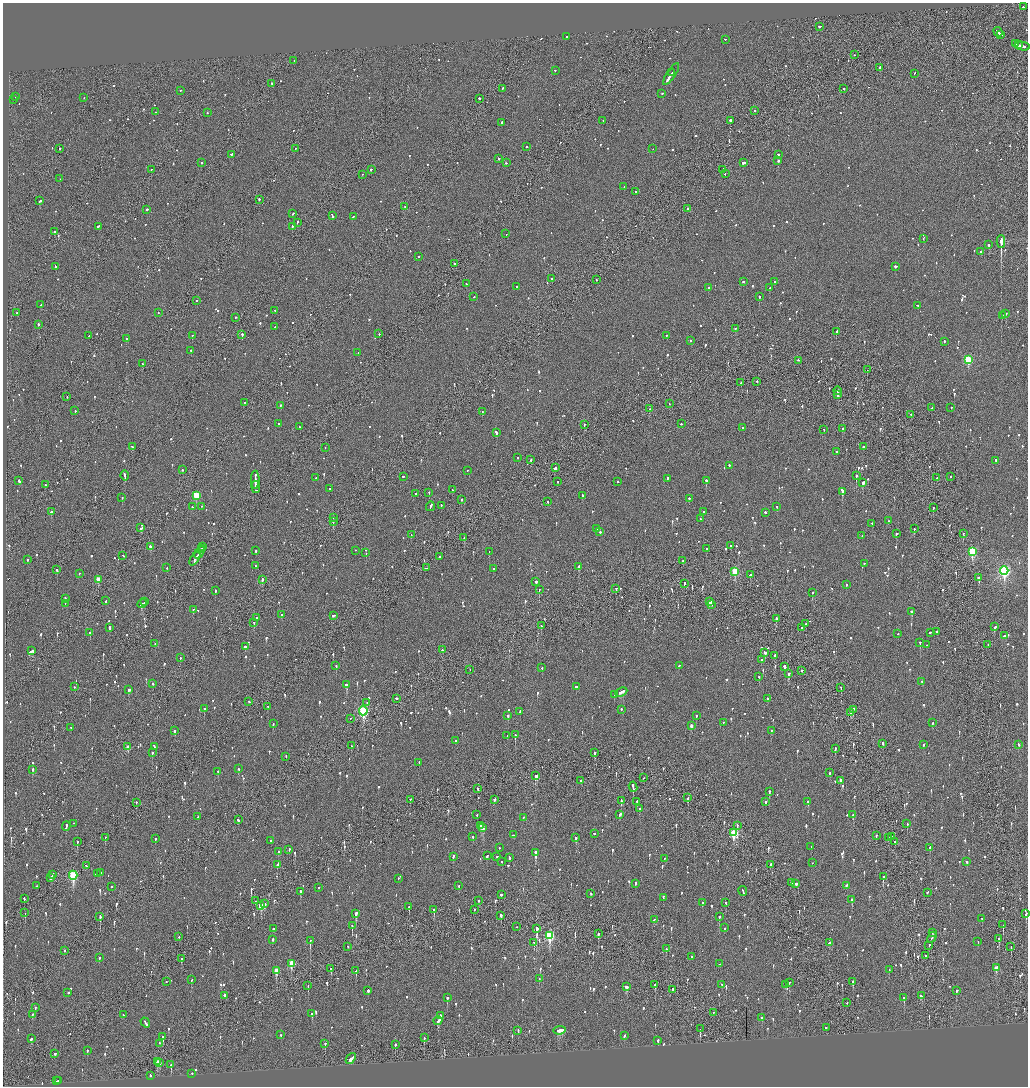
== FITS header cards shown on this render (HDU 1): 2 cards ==
NAXIS1  =                 2051
NAXIS2  =                 2168

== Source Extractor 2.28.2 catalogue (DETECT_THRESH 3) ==
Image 2051 x 2168 px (HDU 1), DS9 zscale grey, zoomed out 1/2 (1 PNG px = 2 x 2 image px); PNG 1030 x 1088 px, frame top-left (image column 2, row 2168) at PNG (3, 3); each listed source drawn as its Kron ellipse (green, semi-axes under 4 px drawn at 4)
Background -0.0869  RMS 0.075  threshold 0.224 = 3 sigma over >= 5 px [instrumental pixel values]
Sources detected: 1467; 68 cannot appear on this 1/2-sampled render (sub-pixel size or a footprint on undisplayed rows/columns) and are neither listed nor drawn; of the other 1399, the 500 brightest by FLUX_AUTO listed and drawn (899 fainter detections omitted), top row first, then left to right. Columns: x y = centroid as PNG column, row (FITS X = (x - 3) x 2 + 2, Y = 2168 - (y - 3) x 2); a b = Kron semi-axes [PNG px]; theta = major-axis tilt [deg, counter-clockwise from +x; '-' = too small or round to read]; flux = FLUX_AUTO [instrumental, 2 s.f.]
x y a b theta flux
1023 7 2 2 - 61
820 27 2 2 - 380
998 32 5 2 - 300
1001 35 3 1 - 110
566 37 2 2 - 83
725 40 3 1 - 200
1015 44 4 2 - 190
1018 45 2 2 - 140
1023 47 8 2 -9 210
854 55 2 1 - 59
294 61 2 2 - 270
880 68 2 2 - 400
555 71 2 1 - 81
672 73 2 2 - 160
914 74 2 1 - 58
671 75 13 2 56 600
272 84 3 2 - 120
502 89 2 2 - 67
844 89 2 2 - 54
180 91 2 2 - 140
662 94 2 2 - 93
15 97 2 2 - 62
84 98 2 2 - 56
480 99 2 2 - 500
13 100 2 1 - 300
755 111 2 2 - 72
155 112 2 1 - 55
207 113 2 2 - 62
603 121 2 2 - 57
730 121 2 2 - 640
502 123 2 2 - 100
526 147 2 2 - 83
60 149 2 2 - 140
295 149 2 2 - 60
653 149 2 1 - 68
232 155 4 2 - 220
778 155 2 2 - 130
499 159 2 2 - 330
778 161 2 2 - 380
201 163 2 2 - 160
506 163 2 2 - 73
744 163 3 2 - 220
151 170 2 1 - 120
371 170 2 2 - 110
722 170 4 2 - 71
725 174 2 2 - 99
362 175 2 2 - 61
60 179 2 1 - 94
624 187 2 2 - 72
636 192 2 2 - 58
259 200 2 2 - 220
40 201 2 2 - 260
405 207 2 1 - 54
688 209 2 2 - 210
147 210 2 2 - 280
293 214 2 2 - 79
332 216 3 2 - 140
353 217 3 2 - 95
297 223 3 2 - 100
98 227 3 2 - 180
292 227 2 2 - 180
54 232 3 2 - 91
506 234 2 1 - 76
923 239 3 2 - 85
1001 242 6 1 90 17000
989 245 2 2 - 150
981 252 2 2 - 290
418 257 2 2 - 340
454 264 2 2 - 56
55 267 3 2 - 120
895 267 2 2 - 160
552 279 2 2 - 100
596 280 2 2 - 85
743 282 2 2 - 67
774 282 3 2 - 110
466 284 2 2 - 150
516 287 2 2 - 65
708 288 2 2 - 74
770 288 2 2 - 230
474 297 2 2 - 86
759 297 2 2 - 330
196 301 2 2 - 82
41 305 2 2 - 440
918 306 3 2 - 130
275 311 2 2 - 62
17 313 2 2 - 96
158 313 2 2 - 55
1006 314 2 2 - 55
1002 316 2 2 - 180
235 318 2 1 - 110
38 325 2 2 - 160
275 327 2 2 - 64
735 329 2 2 - 100
836 332 2 2 - 180
379 334 2 2 - 71
242 335 2 2 - 350
89 336 2 1 - 56
192 336 2 2 - 160
667 336 2 2 - 61
126 339 2 2 - 160
690 341 2 2 - 68
944 342 2 2 - 64
191 351 2 2 - 110
358 353 2 1 - 68
968 360 3 3 - 1100
798 361 2 2 - 94
142 364 2 2 - 60
867 370 2 1 - 170
757 382 2 1 - 230
741 383 2 2 - 100
837 391 4 1 - 250
838 395 4 2 - 240
67 397 2 1 - 100
244 403 2 2 - 70
669 404 2 1 - 62
280 406 2 2 - 75
932 408 2 1 - 170
951 408 2 2 - 64
649 409 2 2 - 170
75 411 2 2 - 94
482 412 2 2 - 59
911 415 2 1 - 220
279 424 2 2 - 72
681 424 2 2 - 65
584 425 2 2 - 96
300 427 2 2 - 60
743 428 3 2 - 78
842 429 2 2 - 110
824 430 2 1 - 75
496 433 3 2 - 330
132 447 3 2 - 170
863 447 2 2 - 170
325 448 2 2 - 160
837 452 2 2 - 160
518 458 2 1 - 200
531 460 2 2 - 130
996 461 2 2 - 60
729 466 3 2 - 89
555 468 3 2 - 170
182 470 2 2 - 77
468 471 2 1 - 55
125 476 5 2 - 220
856 476 2 2 - 340
403 477 2 2 - 150
950 477 2 2 - 58
316 478 2 2 - 83
937 478 2 1 - 85
668 479 2 2 - 89
255 480 9 2 89 550
19 481 3 2 - 180
706 481 2 2 - 410
558 482 2 2 - 100
617 482 2 2 - 70
863 483 3 2 - 280
45 485 2 2 - 60
256 487 6 2 -83 260
330 489 2 2 - 68
452 490 2 2 - 98
842 492 4 2 - 850
429 493 2 2 - 71
416 494 2 2 - 110
196 496 3 3 - 570
582 496 2 2 - 94
122 498 2 2 - 76
689 499 2 2 - 130
461 500 2 2 - 150
547 502 2 2 - 120
441 506 3 2 - 100
192 507 2 2 - 55
201 507 2 2 - 54
430 507 5 2 - 250
777 507 2 2 - 56
933 508 2 2 - 170
51 512 2 2 - 190
703 512 2 2 - 82
765 513 2 2 - 180
333 518 2 1 - 140
700 519 2 1 - 63
888 521 2 2 - 67
333 522 2 2 - 140
872 524 2 2 - 68
141 528 3 2 - 110
596 529 2 2 - 110
914 529 2 2 - 120
600 532 2 2 - 160
896 534 2 2 - 190
963 534 2 2 - 84
411 535 2 1 - 59
862 536 2 2 - 120
464 538 2 1 - 60
731 546 2 2 - 110
151 547 3 2 - 240
203 547 2 1 - 120
201 549 3 1 - 150
706 549 2 2 - 65
256 551 2 2 - 150
355 551 2 2 - 110
489 552 2 2 - 110
972 552 4 3 - 1200
199 553 6 2 56 320
366 553 2 2 - 200
123 556 3 2 - 150
439 557 2 2 - 64
195 559 7 2 56 240
28 560 2 2 - 170
683 561 4 2 - 150
864 564 2 2 - 78
255 566 2 2 - 71
579 567 4 2 - 510
167 568 2 2 - 64
426 568 4 2 - 140
493 569 2 2 - 87
57 570 2 2 - 140
1004 571 4 3 - 2800
735 572 3 3 - 550
79 574 2 2 - 55
750 575 3 2 - 110
979 578 2 2 - 200
98 580 3 2 - 200
262 580 2 2 - 170
536 582 2 2 - 190
684 584 3 1 - 83
846 585 2 2 - 230
616 589 2 2 - 120
539 590 2 1 - 230
215 591 2 2 - 99
812 593 2 2 - 85
65 599 3 2 - 110
106 601 3 2 - 54
145 602 2 1 - 82
710 602 2 2 - 310
65 604 2 2 - 290
142 604 5 2 - 230
712 605 3 2 - 59
193 610 2 2 - 58
912 612 2 2 - 260
282 615 3 2 - 90
334 616 4 2 - 200
257 618 2 2 - 63
776 619 3 2 - 290
254 623 2 2 - 73
806 624 2 1 - 160
541 626 2 1 - 60
994 627 3 2 - 150
110 628 3 2 - 140
802 628 2 2 - 100
937 632 2 2 - 76
90 633 2 2 - 240
930 633 2 1 - 120
898 634 2 2 - 57
1004 636 3 2 - 68
920 643 2 2 - 230
155 644 2 2 - 57
926 645 2 2 - 130
988 645 2 2 - 83
245 647 2 2 - 440
442 650 2 2 - 140
32 651 4 2 - 150
765 653 3 2 - 110
774 656 3 2 - 190
180 658 2 2 - 130
762 660 2 2 - 60
336 666 2 2 - 92
679 666 2 2 - 110
784 667 3 2 - 340
542 668 2 2 - 55
470 670 2 1 - 93
802 671 2 2 - 110
788 674 2 2 - 180
759 677 2 2 - 93
922 682 2 2 - 71
153 684 2 1 - 120
346 685 3 2 - 190
74 687 2 2 - 59
576 687 2 2 - 58
841 688 2 2 - 120
129 690 3 2 - 430
621 692 6 2 25 170
614 695 2 1 - 61
397 699 3 2 - 110
767 699 2 2 - 98
249 702 3 2 - 54
367 703 2 2 - 97
268 707 2 2 - 110
204 709 2 2 - 110
621 710 2 2 - 90
853 710 4 2 - 120
363 711 4 3 - 1700
520 712 2 2 - 62
851 713 4 2 - 160
508 716 2 2 - 87
696 716 2 2 - 82
350 719 2 2 - 56
723 723 2 2 - 76
932 723 2 2 - 57
273 724 2 2 - 64
691 726 3 2 - 88
71 728 2 1 - 110
175 731 3 2 - 99
771 731 2 2 - 58
515 735 2 2 - 190
507 736 2 2 - 60
456 741 2 2 - 69
883 744 2 2 - 230
924 745 3 2 - 55
1019 745 2 2 - 75
351 746 2 1 - 66
128 747 3 2 - 190
154 747 3 2 - 98
835 749 3 2 - 110
152 753 2 2 - 120
594 753 2 2 - 200
286 757 2 2 - 58
419 763 2 2 - 77
239 769 2 2 - 120
33 770 3 2 - 140
218 772 3 2 - 84
830 773 2 2 - 150
536 776 3 3 - 270
644 778 2 1 - 58
581 781 2 1 - 71
840 781 2 2 - 70
633 787 5 2 - 380
478 789 2 1 - 120
769 792 2 2 - 210
688 798 3 2 - 230
410 800 3 2 - 77
495 800 3 2 - 170
621 801 3 2 - 120
637 802 3 2 - 58
765 802 2 2 - 110
808 802 3 2 - 89
136 803 2 2 - 86
639 809 2 2 - 60
477 815 2 1 - 57
620 815 3 2 - 100
853 815 2 2 - 340
198 817 2 1 - 69
523 818 2 1 - 120
238 820 3 2 - 94
74 824 2 2 - 63
907 824 2 2 - 140
481 826 2 1 - 110
737 826 2 2 - 180
66 827 5 2 - 170
483 828 4 2 - 210
733 833 4 3 - 740
594 834 2 2 - 77
513 835 3 2 - 87
876 836 2 2 - 66
473 837 2 2 - 61
891 837 2 2 - 390
105 838 2 1 - 83
576 838 3 2 - 160
888 838 2 2 - 300
155 839 2 2 - 81
271 841 2 2 - 210
77 842 2 2 - 320
894 842 2 2 - 130
811 847 2 2 - 180
499 848 2 1 - 96
930 848 3 2 - 100
289 850 2 2 - 58
279 852 3 2 - 100
535 853 3 2 - 610
487 856 4 2 - 120
453 857 3 2 - 58
497 857 2 2 - 140
509 858 3 2 - 110
664 859 2 2 - 57
502 862 2 2 - 110
967 862 2 2 - 180
812 863 2 1 - 68
277 865 4 2 - 210
770 865 2 2 - 130
86 866 3 2 - 79
101 873 3 2 - 110
97 874 4 2 - 180
52 875 4 2 - 130
73 876 4 3 - 1200
883 877 2 2 - 450
51 878 3 2 - 110
398 879 2 2 - 75
792 883 3 2 - 130
635 884 3 2 - 86
796 884 3 2 - 190
37 886 2 1 - 55
459 886 2 2 - 69
846 886 2 2 - 69
112 887 2 2 - 120
319 888 2 2 - 110
743 891 5 2 - 260
300 892 3 2 - 160
927 892 2 2 - 62
591 894 2 2 - 120
501 895 2 2 - 180
663 898 3 2 - 120
24 899 3 2 - 130
852 900 3 2 - 200
255 901 2 1 - 200
478 901 2 2 - 54
702 903 2 2 - 66
726 903 2 2 - 54
264 904 3 2 - 140
261 906 3 3 - 350
409 907 3 2 - 73
434 910 3 2 - 200
474 910 2 2 - 54
25 913 2 1 - 140
356 914 3 2 - 540
1026 914 4 2 - 150
501 916 2 2 - 210
100 917 3 2 - 230
719 917 2 2 - 230
982 919 2 2 - 200
654 920 2 2 - 67
1003 925 2 1 - 120
352 926 2 2 - 170
517 927 2 2 - 71
724 928 2 2 - 63
273 929 2 2 - 190
537 929 3 1 - 6000
933 933 2 1 - 70
598 934 3 2 - 230
550 936 4 3 - 1100
179 937 2 2 - 85
932 938 6 2 60 300
999 939 3 2 - 120
273 940 3 2 - 72
310 941 3 1 - 190
978 942 2 2 - 55
534 943 3 2 - 320
830 943 4 2 - 430
929 946 3 1 - 180
348 947 2 2 - 60
1011 947 3 1 - 71
666 949 2 1 - 75
64 951 2 2 - 390
925 956 2 1 - 220
692 957 2 2 - 55
99 958 2 2 - 100
181 959 2 2 - 200
292 964 4 3 - 380
720 964 2 1 - 120
996 968 3 2 - 170
331 969 2 2 - 75
889 970 2 2 - 61
276 971 4 3 - 300
356 971 3 1 - 98
539 979 2 2 - 55
191 980 2 2 - 56
166 982 2 2 - 79
853 982 3 2 - 370
789 983 2 2 - 59
655 985 2 2 - 180
722 985 2 2 - 54
786 985 2 2 - 91
308 986 2 1 - 120
626 987 3 3 - 170
673 990 2 2 - 330
368 991 2 2 - 410
956 991 3 2 - 76
68 993 2 2 - 260
224 996 2 2 - 1400
921 996 3 2 - 62
447 998 2 2 - 350
904 998 2 2 - 180
847 1003 2 2 - 64
35 1008 2 2 - 76
713 1013 2 1 - 180
312 1014 3 2 - 72
32 1015 2 2 - 54
123 1015 2 2 - 61
440 1016 2 2 - 110
762 1018 2 2 - 87
438 1021 4 2 - 190
145 1023 5 2 - 180
826 1028 2 2 - 110
700 1029 2 1 - 120
518 1031 3 2 - 56
560 1031 6 3 6 280
281 1035 2 2 - 89
624 1036 3 2 - 94
163 1037 3 2 - 67
424 1038 3 1 - 110
31 1039 3 2 - 73
658 1041 3 2 - 140
160 1044 2 2 - 81
325 1044 2 2 - 170
395 1045 2 2 - 150
87 1051 2 2 - 160
55 1054 3 2 - 85
351 1059 6 2 51 260
157 1062 4 2 - 150
159 1062 3 2 - 94
171 1065 2 2 - 660
192 1074 2 2 - 73
150 1076 2 2 - 65
57 1081 2 2 - 140
59 1081 2 2 - 170
At the frame edge (FLAGS 8, measured only in part): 1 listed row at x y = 1026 914
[899 fainter detections neither listed nor drawn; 68 sub-pixel or undisplayed-footprint detections neither listed nor drawn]